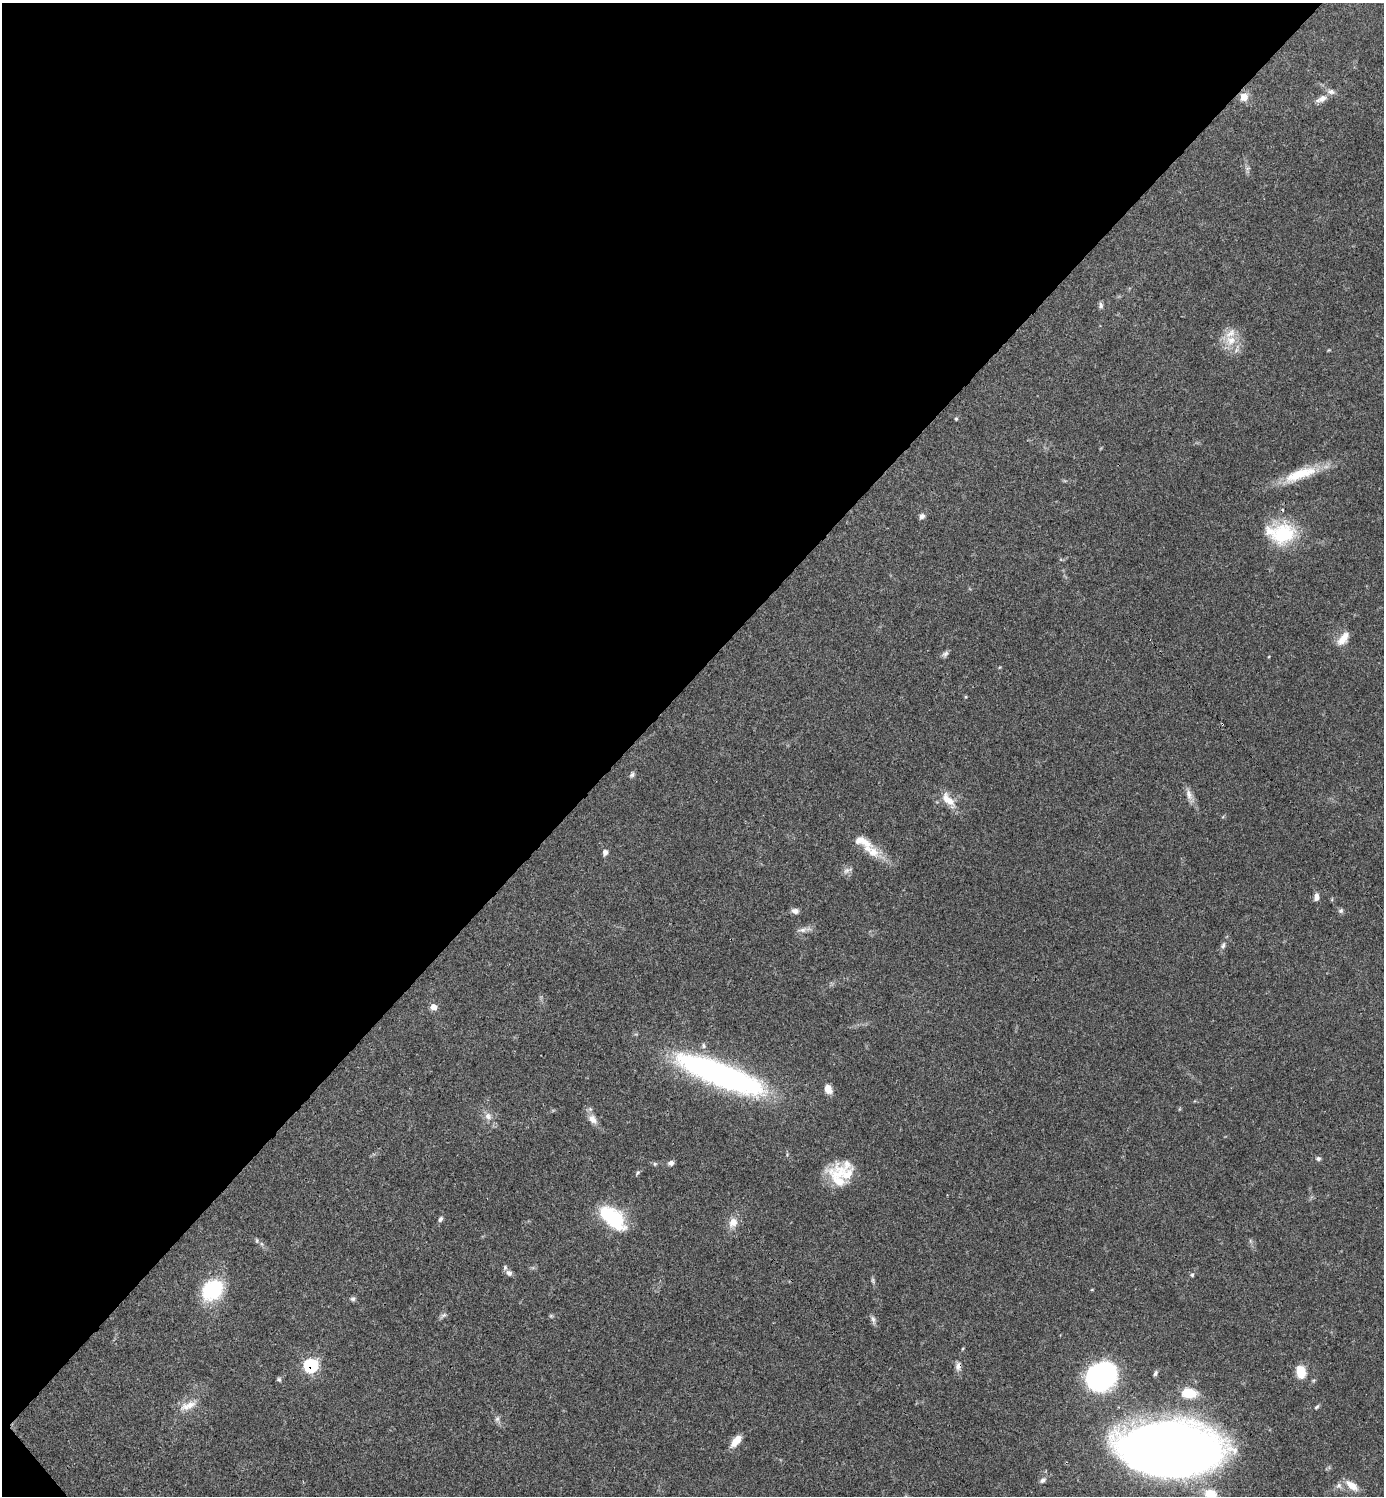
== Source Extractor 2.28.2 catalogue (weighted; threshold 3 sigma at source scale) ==
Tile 5 of 4 x 4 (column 1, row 2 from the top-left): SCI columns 300-1681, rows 2992-4485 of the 5981 x 5982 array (HDU 1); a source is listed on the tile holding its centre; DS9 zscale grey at full resolution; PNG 1386 x 1498 px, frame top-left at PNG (2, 3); no overlay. Shown black and unused: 46% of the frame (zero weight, under 3 of 4 exposures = <1% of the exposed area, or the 3 px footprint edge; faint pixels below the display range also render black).
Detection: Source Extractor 2.28.2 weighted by HDU 2 'WHT'; one run over the whole footprint, this tile lists its part. Background 0.0385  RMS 0.0026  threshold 0.0117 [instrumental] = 3 sigma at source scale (4.5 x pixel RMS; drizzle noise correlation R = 1.50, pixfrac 1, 0.05/0.05 arcsec/px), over >= 5 px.
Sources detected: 72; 1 cosmic-ray / hot-pixel residue — not listed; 8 inside a brighter listed object's ellipse — not listed separately; the other 63 listed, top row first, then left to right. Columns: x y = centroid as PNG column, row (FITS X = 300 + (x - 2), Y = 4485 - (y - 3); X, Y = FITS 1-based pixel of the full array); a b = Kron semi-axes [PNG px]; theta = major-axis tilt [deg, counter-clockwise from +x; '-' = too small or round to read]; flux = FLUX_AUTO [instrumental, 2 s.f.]
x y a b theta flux
1244 97 7 6 - 4.5
1322 99 19 8 26 2.1
1247 169 7 4 72 0.58
1101 305 8 6 -88 0.7
1231 340 15 13 10 4.6
956 419 5 4 - 0.31
1300 474 48 13 19 9.7
922 516 7 7 - 0.9
1283 534 34 27 25 14
1343 638 21 10 51 3.1
945 654 10 6 34 0.8
966 697 5 3 - 0.24
632 775 8 6 60 0.65
1189 794 17 8 -73 1.9
948 800 25 10 -50 4
605 852 8 6 68 1
873 852 28 13 -29 5.3
846 871 12 7 31 1.1
1316 897 9 6 86 1.3
795 911 9 6 -13 1.2
1341 911 7 7 - 0.6
802 930 16 6 10 1.4
1223 945 10 6 79 0.81
434 1007 7 6 - 2.2
720 1074 97 23 -21 79
828 1089 11 8 -62 2.3
488 1116 12 10 -69 1.9
593 1119 15 10 -51 2.2
1318 1159 7 6 - 0.6
671 1163 8 6 17 0.91
655 1164 6 5 - 0.4
840 1172 44 18 62 7.5
637 1173 7 4 49 0.46
611 1216 32 15 -41 20
440 1219 8 5 64 0.66
733 1223 15 11 63 2.7
257 1240 8 4 -90 0.36
262 1244 7 4 -70 0.46
509 1273 9 7 -32 0.93
1192 1275 6 5 - 0.45
873 1280 9 4 -70 0.51
212 1290 23 19 38 17
353 1299 7 6 - 0.58
444 1315 9 5 26 0.7
551 1316 6 5 - 0.36
873 1319 12 6 -68 0.95
962 1349 5 3 - 0.26
311 1365 8 7 - 25
958 1366 10 7 74 1.3
1301 1372 12 9 -80 5.4
1155 1373 8 5 66 0.63
1101 1377 20 17 15 77
279 1379 6 6 - 0.51
1188 1393 20 12 -8 5.8
188 1406 25 10 21 3.4
1317 1407 8 5 44 0.46
497 1419 8 6 74 0.78
736 1441 16 7 51 3.3
1166 1449 65 33 -4 590
1043 1480 9 6 36 0.84
1339 1486 9 8 - 1.2
1352 1486 18 9 -36 3.1
1211 1495 17 14 -45 5.8
Overlapping masked pixels (flux is a lower limit): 2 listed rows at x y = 311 1365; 958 1366
Isophote crosses this tile's border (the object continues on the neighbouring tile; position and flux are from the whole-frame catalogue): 1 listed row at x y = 1211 1495